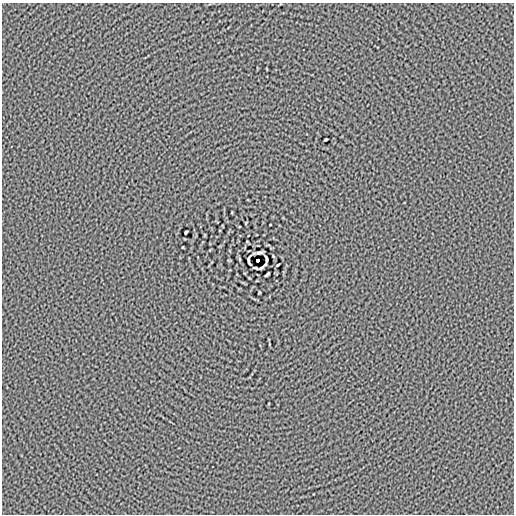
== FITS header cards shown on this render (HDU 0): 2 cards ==
NAXIS1  =                  512
NAXIS2  =                  512

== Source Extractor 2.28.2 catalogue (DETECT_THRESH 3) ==
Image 512 x 512 px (HDU 0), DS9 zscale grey, 1 PNG px = 1 image px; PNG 516 x 516 px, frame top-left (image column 1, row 512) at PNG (2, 3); no overlay
Background -1.24e-05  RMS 0.015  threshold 0.0444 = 3 sigma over >= 5 px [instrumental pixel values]
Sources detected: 12; all 12 listed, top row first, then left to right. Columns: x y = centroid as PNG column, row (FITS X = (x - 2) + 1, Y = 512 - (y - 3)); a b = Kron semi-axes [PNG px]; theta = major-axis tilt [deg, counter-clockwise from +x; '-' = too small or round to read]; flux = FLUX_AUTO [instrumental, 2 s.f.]
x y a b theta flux
326 139 3 2 - 1.1
232 212 3 2 - 0.57
186 232 4 3 - 1.2
259 252 8 2 3 2
240 259 5 3 - 0.81
258 260 3 3 - 5
266 260 10 3 83 1.6
249 261 9 3 -81 1.5
278 265 3 2 - 1
256 268 5 2 - 1.4
261 268 5 2 - 1.2
267 274 5 2 - 1.3